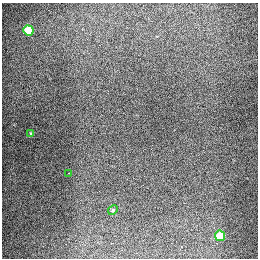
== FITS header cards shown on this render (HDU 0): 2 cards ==
NAXIS1  =                  256
NAXIS2  =                  256

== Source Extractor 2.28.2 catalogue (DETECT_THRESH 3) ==
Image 256 x 256 px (HDU 0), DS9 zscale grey, 1 PNG px = 1 image px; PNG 260 x 260 px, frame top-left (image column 1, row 256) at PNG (2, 3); each listed source drawn as its Kron ellipse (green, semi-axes under 4 px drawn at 4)
Background 1280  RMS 27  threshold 79.8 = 3 sigma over >= 5 px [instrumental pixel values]
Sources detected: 5; all 5 listed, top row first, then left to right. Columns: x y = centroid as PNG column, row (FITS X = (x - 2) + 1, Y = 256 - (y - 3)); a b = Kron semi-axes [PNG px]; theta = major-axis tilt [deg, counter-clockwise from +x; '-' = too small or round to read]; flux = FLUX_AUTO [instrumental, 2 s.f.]
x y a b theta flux
28 30 5 5 - 94000
31 134 4 3 - 2400
69 173 3 2 - 7100
113 210 5 4 - 2000
220 236 5 5 - 72000